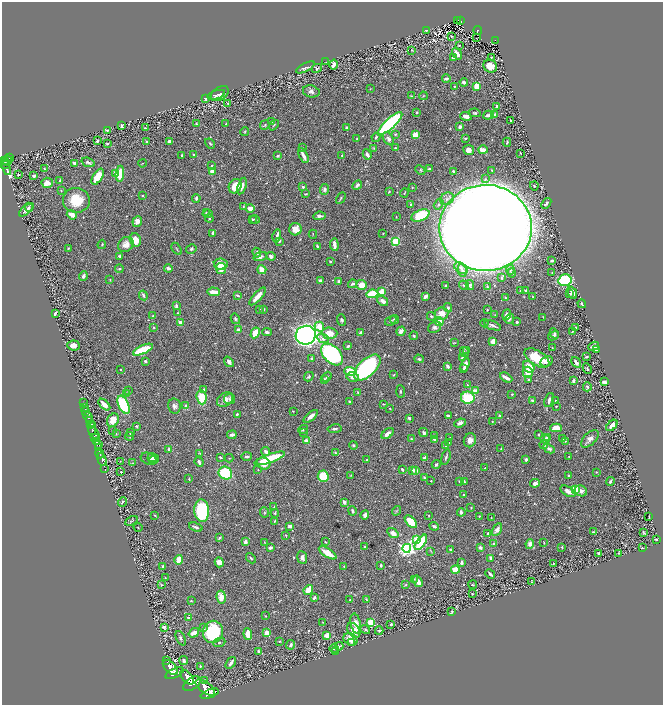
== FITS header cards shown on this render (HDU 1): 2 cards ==
NAXIS1  =                 1321
NAXIS2  =                 1405

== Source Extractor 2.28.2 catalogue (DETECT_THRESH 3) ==
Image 1321 x 1405 px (HDU 1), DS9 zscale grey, zoomed out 1/2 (1 PNG px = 2 x 2 image px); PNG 665 x 707 px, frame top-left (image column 1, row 1405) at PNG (2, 2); each listed source drawn as its Kron ellipse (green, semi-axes under 4 px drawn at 4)
Background 0.818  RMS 0.021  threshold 0.063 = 3 sigma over >= 5 px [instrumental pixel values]
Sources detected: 702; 39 cannot appear on this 1/2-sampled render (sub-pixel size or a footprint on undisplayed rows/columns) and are neither listed nor drawn; of the other 663, the 500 brightest by FLUX_AUTO listed and drawn (163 fainter detections omitted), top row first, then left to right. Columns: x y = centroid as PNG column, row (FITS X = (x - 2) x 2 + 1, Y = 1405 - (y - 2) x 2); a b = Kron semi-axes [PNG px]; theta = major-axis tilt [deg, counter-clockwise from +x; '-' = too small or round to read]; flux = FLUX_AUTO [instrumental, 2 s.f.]
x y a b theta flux
458 20 2 1 - 12
460 20 4 2 - 110
426 30 4 2 - 6.9
478 31 4 3 - 68
452 36 2 1 - 2.8
476 38 2 1 - 2.9
495 41 4 2 - 70
459 45 3 2 - 2.7
411 50 3 2 - 2.6
457 54 6 3 -51 30
492 57 2 2 - 3.9
453 58 3 2 - 6.1
326 62 3 2 - 2.3
334 64 5 3 - 22
490 66 7 6 - 46
305 67 10 3 27 9.9
317 68 5 3 - 7.4
446 79 4 3 - 16
464 82 4 3 - 15
454 86 2 2 - 4.6
477 86 3 2 - 150
370 89 3 2 - 2.6
311 91 8 6 -13 18
220 94 10 6 33 14
216 95 9 4 17 10
411 96 4 3 - 3
423 96 4 3 - 2.8
206 98 3 2 - 24
228 104 4 3 - 3.3
497 106 2 2 - 15
417 113 3 3 - 4.4
475 113 6 4 -9 6.5
495 114 4 3 - 5.4
488 115 5 3 - 12
466 116 6 3 -17 31
510 120 2 2 - 9.7
272 121 2 2 - 2.8
226 123 4 2 - 3.2
196 124 3 2 - 5.4
390 124 16 5 43 710
265 125 5 3 - 4.6
274 125 6 2 50 3.6
122 126 4 2 - 8.7
460 126 3 3 - 11
145 128 2 2 - 3.6
346 128 4 2 - 7.3
107 130 4 2 - 2.4
245 132 4 3 - 4.1
395 134 3 3 - 3.4
415 135 4 3 - 63
376 137 4 3 - 9.2
357 138 2 2 - 3.8
465 138 3 2 - 4.8
388 139 7 5 -55 12
97 141 3 2 - 6.7
146 141 2 2 - 5.4
169 141 3 2 - 12
507 142 4 2 - 4.8
107 143 3 2 - 4.3
210 143 5 2 - 4.7
302 147 3 2 - 2.5
374 148 3 2 - 2.5
395 148 3 2 - 3.4
469 150 5 5 - 28
483 150 5 3 - 31
520 153 2 2 - 5
194 154 3 2 - 3.1
367 154 5 3 - 19
182 155 2 2 - 4.6
303 155 8 2 -63 31
278 156 3 3 - 4.4
342 156 3 2 - 3
10 158 4 1 - 55
4 160 3 2 - 430
8 161 5 4 - 550
88 162 7 3 -19 10
75 163 4 3 - 14
142 163 4 2 - 2.4
5 164 4 2 - 250
212 165 2 2 - 6.3
6 167 8 2 -69 230
44 169 3 2 - 3.5
429 169 3 2 - 9.9
420 170 5 3 - 5.1
492 170 3 3 - 5.6
212 171 3 3 - 30
454 171 3 2 - 10
115 173 3 3 - 18
120 174 8 4 86 78
19 175 2 1 - 25
34 176 3 3 - 8.5
98 177 9 4 59 72
485 179 4 3 - 5.9
60 180 3 2 - 4.9
47 183 5 5 - 41
357 185 5 3 - 10
235 186 7 6 - 68
242 186 8 3 73 25
534 186 4 3 - 3.8
303 187 2 2 - 17
412 187 3 2 - 2.3
325 189 5 4 - 11
61 191 3 2 - 2.7
389 192 2 2 - 3.4
404 193 4 2 - 3.5
306 194 3 2 - 2.7
142 196 3 2 - 2.8
196 198 4 2 - 10
341 198 6 3 60 6.6
447 199 7 6 - 19
76 200 13 12 - 96
546 203 6 3 49 10
411 204 3 2 - 4.9
439 204 6 4 56 8.1
29 207 4 3 - 7.1
243 207 4 3 - 3
250 208 4 3 - 43
26 210 9 4 40 24
206 213 4 3 - 5
207 214 5 3 - 5.6
72 215 5 3 - 44
420 215 9 5 23 200
319 216 6 3 6 12
396 217 3 2 - 3.7
209 218 4 3 - 5.5
253 219 3 3 - 3.3
255 219 5 3 - 4.3
137 221 5 4 - 23
485 228 46 43 0 34000
295 229 6 6 - 34
213 233 4 2 - 11
383 233 3 2 - 2.8
313 234 4 2 - 3
277 236 6 2 76 15
135 240 7 5 -69 53
279 241 3 3 - 8.3
395 241 3 3 - 250
102 244 4 3 - 4.2
126 245 8 7 - 33
334 245 6 2 -85 39
317 246 3 3 - 5.9
68 248 3 2 - 3.1
177 249 7 2 -56 3.1
191 249 5 4 - 8.3
257 253 5 3 - 6.7
120 256 4 3 - 7.9
271 256 5 3 - 12
260 257 7 4 19 16
330 261 3 2 - 4.6
552 261 3 3 - 8.8
221 264 7 5 -9 47
168 268 4 3 - 6.7
221 268 5 5 - 49
461 268 7 5 -33 18
119 269 4 3 - 5.9
262 270 5 3 - 38
462 270 6 4 -80 16
510 270 4 3 - 7.2
512 273 4 3 - 5.7
552 273 4 2 - 2.7
83 276 5 3 - 13
501 278 3 2 - 4.5
110 280 3 2 - 2.7
565 280 7 6 - 270
320 281 3 3 - 16
339 281 3 2 - 7.9
352 284 4 3 - 9
361 285 5 5 - 54
464 285 5 3 - 8.9
470 285 5 4 - 7.8
446 286 2 2 - 7
487 286 3 2 - 3.7
521 291 3 3 - 5.9
526 291 4 3 - 8.9
213 292 6 3 -3 45
381 292 4 3 - 53
572 293 6 3 -66 32
372 294 6 4 5 120
569 294 3 2 - 3.9
143 295 5 3 - 9.4
238 295 4 3 - 7.3
257 296 11 3 48 44
426 296 4 2 - 25
533 296 4 2 - 2.5
505 298 4 3 - 6.2
383 301 6 3 -34 24
582 304 4 3 - 9
176 306 4 3 - 11
448 308 4 3 - 7.3
259 309 3 3 - 3.1
263 309 3 3 - 6
487 310 4 3 - 3.7
55 313 4 2 - 10
177 313 3 2 - 2.6
442 314 7 6 - 41
495 315 3 3 - 2.4
507 315 5 4 - 28
153 316 3 3 - 4.6
431 316 4 3 - 6.8
543 317 3 2 - 2.9
235 319 5 4 - 7.8
509 319 5 3 - 8.6
342 320 6 4 -69 7.3
394 320 4 2 - 5.9
391 321 6 3 32 5
180 322 4 3 - 11
439 322 4 4 - 54
517 322 3 2 - 8.2
484 323 4 3 - 3.8
493 325 9 3 -20 14
154 327 3 2 - 3.8
319 327 5 4 - 50
434 327 7 5 37 14
576 327 2 2 - 3.9
238 330 3 3 - 34
401 331 5 3 - 16
267 332 5 3 - 8.6
361 332 4 3 - 14
572 332 4 2 - 4
255 333 6 3 61 68
329 333 8 5 -4 46
554 333 5 4 - 7.9
306 335 10 9 - 2300
414 336 4 3 - 5.5
553 336 5 3 - 11
323 338 6 4 -26 17
493 341 3 3 - 45
454 343 4 2 - 3
74 345 6 5 - 30
348 346 3 2 - 8.7
594 346 6 3 17 13
552 348 2 2 - 2.4
596 349 3 2 - 14
143 350 11 4 24 150
467 350 2 2 - 3.6
464 352 5 3 - 6.1
332 355 13 8 -44 780
586 357 2 2 - 4.3
462 358 3 3 - 4.5
537 358 14 7 -32 120
312 359 4 2 - 9.8
419 359 5 4 - 7.6
145 361 3 2 - 10
546 361 6 5 - 25
229 362 6 3 -52 14
576 362 6 3 -58 16
465 365 7 3 70 19
448 366 4 2 - 13
529 367 6 5 - 65
367 368 16 8 44 560
464 368 4 3 - 6.1
120 369 2 2 - 3.3
587 369 5 3 - 5.7
350 371 6 4 -16 97
528 372 5 5 - 43
394 375 3 2 - 2.9
309 377 5 3 - 6.7
327 377 5 3 - 5.3
353 377 6 5 - 18
506 378 6 2 -28 27
324 380 4 3 - 6.6
529 380 3 3 - 5.5
573 381 3 2 - 8.9
604 382 4 3 - 16
467 385 3 3 - 4.5
587 387 4 3 - 8
203 389 4 3 - 6.1
128 391 3 3 - 3.2
401 391 6 3 -85 4.9
475 391 4 3 - 29
357 392 3 2 - 2.6
127 394 4 3 - 11
512 394 3 2 - 5
202 397 7 5 -83 83
468 398 7 6 - 140
230 399 5 5 - 8.2
225 400 9 6 36 32
532 400 3 2 - 4.7
549 400 7 3 69 14
349 401 4 3 - 3.3
556 401 3 3 - 4.3
83 403 2 1 - 57
384 404 4 2 - 3.2
104 405 7 4 -43 36
123 405 9 5 -65 250
174 406 8 6 -79 16
186 406 3 3 - 17
556 406 2 2 - 2.9
85 407 2 1 - 210
390 408 2 2 - 2.8
86 411 4 1 - 190
293 411 2 2 - 3.1
237 414 2 2 - 5.8
448 415 3 2 - 8.2
499 415 3 3 - 3.2
311 416 8 3 40 26
88 417 5 2 - 1300
409 418 2 2 - 15
113 420 7 5 60 48
89 421 2 2 - 490
492 422 3 2 - 3.2
460 423 6 3 22 17
91 425 3 1 - 590
612 425 7 4 46 20
136 426 2 2 - 5
92 428 7 3 -89 1800
556 428 6 3 0 74
303 429 5 3 - 4.7
335 429 7 3 7 7.8
112 431 2 2 - 2.5
304 432 4 2 - 3.4
424 432 5 3 - 9.1
94 433 8 3 -53 1300
130 433 3 3 - 4.9
116 434 4 3 - 4.1
387 434 7 3 39 18
232 435 5 3 - 11
435 435 4 3 - 3.1
538 435 2 2 - 3.2
129 436 4 2 - 4.2
94 437 4 2 - 440
547 437 4 3 - 11
450 438 2 2 - 3.9
411 439 3 3 - 5.3
434 439 3 3 - 9.8
545 439 5 4 - 9.8
563 439 4 3 - 6.4
590 439 11 6 43 23
470 440 7 6 - 24
307 441 4 3 - 30
565 441 4 3 - 3.9
96 442 4 2 - 1100
449 443 3 2 - 5.4
544 444 4 3 - 10
98 445 4 2 - 460
354 445 4 4 - 5.6
445 446 3 3 - 2.9
99 448 4 2 - 610
169 449 3 2 - 14
501 449 3 2 - 3.5
549 449 6 4 -27 9.2
266 451 4 3 - 12
100 453 5 2 - 2100
200 453 3 3 - 2.6
335 453 4 3 - 4.9
247 456 5 3 - 8.9
220 457 2 2 - 8.1
446 457 8 2 73 7.6
569 457 2 1 - 2.3
153 458 5 3 - 9.9
229 458 4 2 - 2.8
269 458 16 3 20 170
424 458 3 3 - 14
102 459 7 2 -74 1500
149 459 8 5 -22 15
154 459 5 4 - 11
526 459 3 2 - 9.2
367 460 2 2 - 3.3
120 461 2 2 - 3.1
199 462 5 3 - 10
133 463 4 2 - 2.4
264 463 7 5 -24 40
436 464 4 3 - 6.3
485 468 3 2 - 3.8
105 469 2 1 - 31
402 469 3 2 - 4.5
258 470 3 3 - 3.5
413 470 4 3 - 8.2
416 471 3 3 - 22
121 472 2 2 - 4.2
596 472 3 2 - 3
225 473 7 6 - 200
351 475 3 2 - 2.6
323 476 6 5 - 180
568 476 3 2 - 4.7
424 477 4 3 - 4.9
189 479 4 2 - 4.1
431 481 2 2 - 3
459 481 2 2 - 3.8
610 481 4 2 - 7.7
464 482 4 2 - 4.9
535 483 5 4 - 21
575 489 3 3 - 110
568 491 8 4 -33 19
581 491 6 5 - 20
464 495 3 2 - 5.7
122 502 5 3 - 5.9
344 502 4 3 - 13
274 507 3 3 - 3.4
471 508 3 2 - 3
202 511 11 7 -86 370
352 511 5 3 - 7.5
397 511 5 3 - 3.7
265 512 5 3 - 4.8
461 512 4 3 - 11
275 513 4 2 - 4.9
365 515 5 3 - 18
429 515 2 2 - 2.7
155 516 3 2 - 3
479 516 2 2 - 3.1
649 517 3 1 - 3.4
491 518 3 2 - 2.7
131 521 7 2 27 3.8
275 521 4 2 - 3.1
411 522 8 4 -47 100
290 526 4 3 - 21
434 526 5 2 - 9.5
138 527 4 2 - 2.7
196 527 7 3 -19 10
497 530 7 4 60 23
593 532 3 3 - 4.9
644 532 3 2 - 4.3
393 533 6 4 -33 30
488 533 3 2 - 5.6
286 535 3 3 - 3.5
220 538 4 2 - 5.2
416 539 4 4 - 33
656 539 3 2 - 6.1
245 542 3 2 - 21
264 542 4 3 - 3.1
325 542 3 2 - 2.9
421 542 9 4 55 260
494 543 4 3 - 5.9
544 543 3 2 - 2.7
530 544 5 4 - 20
365 547 2 2 - 9.2
480 547 4 3 - 12
562 547 3 2 - 3.3
270 548 3 2 - 14
407 548 4 4 - 1300
642 548 2 2 - 3.2
450 550 3 2 - 10
431 551 3 2 - 2.8
328 553 10 4 -32 71
598 553 2 2 - 9.2
619 553 3 2 - 2.7
251 558 6 3 -49 5.7
302 558 6 5 - 16
491 558 4 3 - 14
179 560 5 3 - 57
219 562 5 4 - 24
461 562 4 2 - 10
553 563 2 2 - 2.9
381 565 3 2 - 7.6
344 566 4 3 - 2.6
162 567 4 2 - 7.9
455 570 4 4 - 71
490 574 5 2 - 12
165 578 2 2 - 2.4
414 579 3 3 - 3.3
418 581 6 3 -58 25
532 582 2 2 - 2.8
161 585 3 3 - 2.9
405 585 3 2 - 2.9
473 585 4 3 - 3.9
308 590 5 3 - 82
472 594 2 2 - 2.9
221 597 6 4 -80 44
314 598 3 2 - 8.1
366 599 3 2 - 2.4
350 600 2 2 - 4.9
191 601 3 2 - 2.7
452 612 4 2 - 4.5
266 616 3 2 - 2.4
188 618 3 3 - 10
323 622 2 2 - 2.4
371 622 3 3 - 200
356 624 10 5 -78 36
391 624 3 3 - 5.1
164 627 4 3 - 10
203 628 3 3 - 7.9
365 629 5 3 - 6.3
354 630 8 6 -53 34
379 631 4 4 - 7.8
213 632 11 10 - 270
194 633 5 3 - 41
267 633 4 3 - 45
248 634 6 3 -85 51
327 636 3 2 - 78
181 638 8 4 -65 8.4
350 639 7 6 - 48
279 641 3 2 - 3.6
219 642 6 3 21 6.5
351 642 2 2 - 4.3
290 645 5 3 - 8.1
339 646 4 4 - 6.6
334 649 4 3 - 5.8
259 651 3 3 - 9.1
335 652 3 2 - 6.3
166 660 2 1 - 18
184 660 4 3 - 9.8
231 663 6 2 54 17
200 666 3 2 - 3.4
170 667 9 5 -44 5700
174 673 10 4 26 6300
187 677 9 5 -50 3600
205 680 3 3 - 3.4
192 684 10 5 35 4600
205 688 11 5 -37 4100
210 694 9 4 21 3700
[163 fainter detections neither listed nor drawn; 39 sub-pixel or undisplayed-footprint detections neither listed nor drawn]